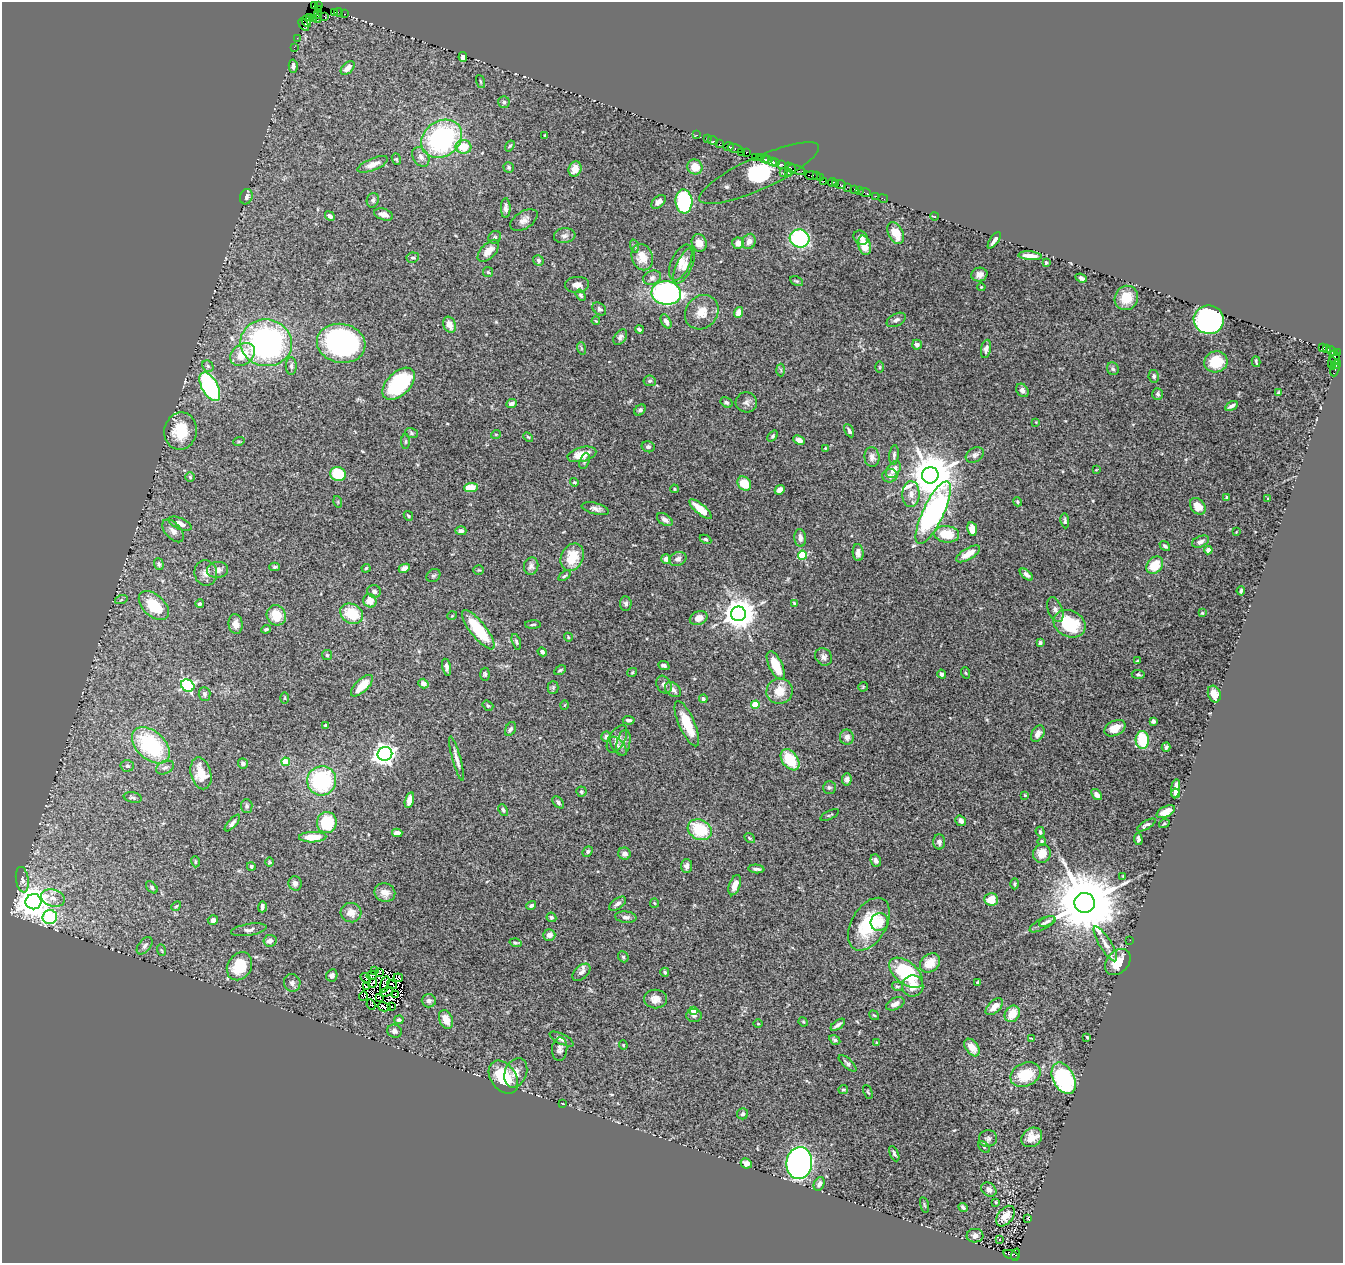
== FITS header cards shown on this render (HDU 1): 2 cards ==
NAXIS1  =                 1341
NAXIS2  =                 1261

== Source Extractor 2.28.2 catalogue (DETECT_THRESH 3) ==
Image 1341 x 1261 px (HDU 1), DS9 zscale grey, 1 PNG px = 1 image px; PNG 1345 x 1265 px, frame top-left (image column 1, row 1261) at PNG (2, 2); each listed source drawn as its Kron ellipse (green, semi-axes under 4 px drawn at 4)
Background 0.624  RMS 0.031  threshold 0.0919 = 3 sigma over >= 5 px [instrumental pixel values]
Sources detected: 442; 9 with non-positive FLUX_AUTO (blend fragments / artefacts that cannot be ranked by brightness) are neither listed nor drawn; the other 433 listed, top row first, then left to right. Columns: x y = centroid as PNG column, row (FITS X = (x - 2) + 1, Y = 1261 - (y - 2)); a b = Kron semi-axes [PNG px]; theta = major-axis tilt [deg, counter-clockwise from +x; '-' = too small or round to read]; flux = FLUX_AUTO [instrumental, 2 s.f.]
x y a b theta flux
318 5 3 2 - 18
314 6 3 2 - 3.7
318 10 3 3 - 68
335 12 3 2 - 93
338 12 4 2 - 140
345 14 3 2 - 83
317 15 3 2 - 140
324 16 2 2 - 11
309 18 3 2 - 48
313 18 3 2 - 14
317 19 4 2 - 17
306 21 6 3 -58 97
304 25 7 4 -54 170
297 38 2 2 - 28
294 47 2 2 - 32
463 57 5 4 - 6.6
293 66 6 4 88 7.1
348 68 8 5 45 17
480 81 7 3 -71 2.1
504 102 6 5 - 4.4
545 135 3 3 - 2.1
696 135 3 2 - 100
442 139 22 17 35 330
707 139 2 2 - 100
713 141 5 3 - 220
719 144 4 3 - 270
510 146 6 4 58 2.5
463 147 8 7 - 45
729 147 5 3 - 140
735 148 8 3 -16 260
741 152 3 2 - 67
746 152 4 3 - 220
421 157 10 7 -57 11
756 157 2 2 - 14
760 158 3 3 - 120
396 159 6 4 -69 2.7
764 159 3 2 - 160
768 160 3 2 - 90
772 161 3 2 - 380
776 163 4 3 - 540
373 164 16 6 22 15
781 164 4 2 - 500
695 167 8 7 - 27
509 168 5 5 - 3.7
791 168 6 3 -43 120
575 169 8 6 64 16
796 170 9 3 -18 590
783 172 3 3 - 3
759 173 65 16 24 320
788 173 3 2 - 3.8
812 175 6 3 -2 290
816 176 3 2 - 150
821 178 3 2 - 150
824 181 2 2 - 86
832 182 4 2 - 150
836 183 3 3 - 150
840 185 5 3 - 300
847 187 2 2 - 35
855 189 3 3 - 320
859 191 2 2 - 28
865 192 6 2 -19 50
875 196 3 2 - 64
246 197 8 6 72 8
883 199 5 2 - 43
373 200 7 6 - 5.4
684 201 12 8 -86 180
658 202 8 5 42 8.7
506 208 10 5 -90 7.4
384 214 10 5 -18 13
330 216 5 4 - 6.6
934 216 4 2 - 1.8
524 220 15 8 33 13
896 233 11 7 -63 31
565 236 11 7 7 8.4
495 237 7 6 - 4.9
800 238 10 9 - 230
861 238 8 6 -38 9.1
994 240 9 3 55 8.5
749 241 8 6 67 11
699 243 9 7 -67 18
738 243 5 5 - 11
864 245 10 6 -76 32
634 246 6 4 -72 3.3
488 251 14 7 47 18
1030 256 12 4 -4 18
642 257 13 10 -69 30
413 258 6 5 - 4
538 260 6 5 - 4
1046 262 3 3 - 5.6
681 263 19 9 66 20
684 266 19 8 65 18
488 272 5 5 - 2.7
979 274 8 7 - 12
652 278 9 7 19 6.8
1081 278 6 3 -22 5.8
797 281 7 4 -26 3.3
577 285 12 8 3 12
981 287 4 3 - 2
666 293 15 11 -7 490
580 295 6 4 -55 4.2
1126 298 12 11 - 42
599 309 8 5 -41 5.1
702 312 18 16 50 28
738 312 5 4 - 17
896 320 10 6 28 6.6
1209 320 15 14 - 510
596 321 4 3 - 1.6
666 321 8 4 -61 9
450 325 8 6 -65 19
639 330 4 3 - 4.3
620 337 8 5 54 6.4
266 343 26 23 -8 550
341 343 24 19 -11 480
917 345 5 5 - 7.9
1323 347 4 2 - 260
581 348 6 4 -72 2.4
1326 348 3 3 - 110
986 349 9 5 79 8.1
1332 351 5 3 - 80
1337 353 3 2 - 120
243 354 13 10 37 42
1335 357 7 5 -81 60
1216 362 12 10 19 48
1256 362 5 2 - 2.9
1332 363 6 2 86 99
1336 364 5 3 - 180
208 366 6 5 - 4.2
291 366 9 5 -89 5.2
880 367 6 4 -90 2.1
1113 369 6 5 - 4.6
781 370 6 4 -88 3.2
1335 370 7 4 70 72
1154 376 6 5 - 4.4
650 381 6 5 - 4.3
399 384 19 11 44 170
210 387 15 8 -61 260
1022 390 7 5 -52 7.5
1278 393 4 4 - 3
1158 394 6 5 - 4.5
726 402 6 4 -31 3.6
746 402 10 10 - 8.8
511 404 6 4 23 6.8
1231 406 7 3 29 6.5
640 410 6 5 - 4.6
1036 422 3 3 - 1.4
180 431 18 16 79 59
849 431 7 4 -62 5.8
411 433 6 5 - 3.3
496 434 5 3 - 1.7
773 436 6 4 52 3.1
528 437 5 3 - 2.1
799 440 6 4 -26 8.3
239 441 6 3 18 2.2
405 441 8 4 90 3.2
648 447 6 5 - 5.7
825 448 3 3 - 1.5
582 454 15 7 14 35
894 455 10 4 84 5.4
975 455 10 7 30 7.8
872 457 10 7 -85 9.9
584 461 8 5 71 4
893 470 9 6 56 14
1096 470 3 2 - 1.5
338 474 8 7 - 85
930 475 8 8 - 8600
890 476 7 6 - 9.9
190 477 5 5 - 3.1
574 482 4 4 - 3.2
744 484 7 6 - 48
471 487 7 4 6 48
674 489 4 3 - 2.2
780 490 5 4 - 15
911 494 13 8 88 16
1226 497 4 3 - 2.1
1268 499 4 2 - 1.5
338 502 6 3 -73 2.4
1017 502 5 4 - 2.8
1198 506 9 6 -50 25
595 509 14 5 -14 9
700 509 14 5 -40 37
933 513 34 10 64 520
408 516 5 3 - 3
665 520 9 5 -33 9.9
1065 521 7 3 -83 3.8
180 524 12 5 -24 19
972 529 7 4 -82 28
173 531 14 7 -48 14
461 531 5 4 - 7.2
1236 532 3 2 - 1.3
947 534 12 8 -8 52
800 538 9 6 -84 9
705 539 6 4 -27 3.6
1200 542 9 5 24 8
1165 546 6 4 -40 4.4
1208 550 4 4 - 13
858 553 8 5 -86 9.7
968 554 13 5 30 24
802 555 4 4 - 88
572 557 14 11 64 50
666 559 5 4 - 14
678 559 9 7 22 8.2
159 564 6 4 -73 4.3
1155 565 9 7 50 42
531 566 9 7 75 8.3
275 567 5 4 - 3.6
366 568 4 3 - 2.3
404 568 6 4 26 11
217 570 11 8 7 12
479 570 5 4 - 2.5
206 573 13 11 -82 16
1026 574 8 4 -40 7.8
433 576 7 6 - 4.3
565 576 7 3 35 3.2
374 591 7 6 - 6.5
1241 591 4 3 - 3
121 600 6 4 18 3
370 601 7 6 - 21
795 603 4 3 - 3.8
200 604 4 3 - 4.8
626 604 7 5 -86 6
154 606 18 11 -43 72
1055 610 13 7 -68 11
1202 613 3 3 - 2.2
352 614 12 9 -30 62
738 614 7 7 - 3900
276 615 10 9 - 41
452 616 5 3 - 1.7
699 618 9 6 22 16
236 624 10 7 -85 15
1069 624 17 13 -26 97
533 625 8 3 1 2.6
266 629 5 4 - 3.3
478 630 24 8 -51 96
568 637 4 3 - 1.9
516 642 8 4 -73 4.3
1040 643 3 3 - 3.5
542 652 5 3 - 6.2
327 655 5 5 - 2.7
824 657 9 8 - 9
1138 661 4 3 - 4
776 665 15 6 -64 61
664 666 6 3 -25 4.2
447 667 8 4 -76 8.3
560 670 6 3 30 2.9
632 672 5 3 - 2
966 673 6 3 -70 1.8
485 674 6 4 -87 3.6
942 674 4 4 - 5.5
1138 674 6 4 -7 3.3
423 683 5 4 - 11
664 685 9 7 -59 8.3
188 686 7 5 -33 300
362 686 14 6 44 35
553 687 6 5 - 3.6
863 687 5 5 - 2.2
673 690 9 6 -39 8.6
780 691 13 13 - 35
204 694 7 6 - 5.4
1214 694 9 6 -69 15
285 698 5 3 - 2.4
703 699 4 4 - 4.5
564 705 5 3 - 1.6
755 705 4 4 - 57
488 706 6 4 -37 3.4
629 720 6 4 -5 6.1
1153 721 4 3 - 10
687 724 24 8 -66 58
325 725 3 3 - 2.1
1115 728 11 7 26 25
510 729 7 5 64 5
1038 734 9 6 59 10
606 737 5 5 - 8.5
847 737 7 7 - 11
617 739 15 8 60 12
1142 740 9 6 -87 97
623 743 13 6 77 9.2
151 745 22 14 -42 190
618 746 11 6 -49 6.3
1166 747 5 3 - 3.6
385 754 7 6 - 1300
457 759 23 4 -74 12
790 760 12 7 -53 73
286 762 4 4 - 69
243 764 5 5 - 6.3
127 766 7 6 - 5.7
165 767 9 6 25 7.8
201 773 16 10 -75 39
847 779 6 5 - 5.8
322 781 15 14 - 200
829 788 6 6 - 4.2
1176 789 9 4 82 15
581 792 5 5 - 3.4
1175 793 5 4 - 6.5
1025 795 4 3 - 2.2
1097 795 6 4 -52 11
133 797 9 5 -11 4.6
409 800 8 4 75 15
558 802 7 4 -47 4.6
247 806 7 6 - 4.9
503 810 6 4 -62 4.1
1166 812 10 5 26 20
830 815 10 3 25 2.4
961 821 6 4 -37 11
232 823 10 4 48 6.8
327 823 10 10 - 74
1164 824 5 3 - 1.9
1146 825 10 4 30 5.3
700 830 12 10 -27 94
1040 832 5 4 - 5.2
397 833 5 4 - 14
313 837 13 5 2 42
750 838 6 3 -37 2.2
1138 839 6 3 -84 6.1
1042 841 4 4 - 3.7
939 842 7 6 - 7.1
588 851 5 4 - 4.8
1042 853 9 9 - 27
624 854 6 6 - 10
876 860 6 5 - 6.8
195 862 5 3 - 2.3
270 862 5 3 - 2
687 866 7 5 89 8.4
251 867 4 4 - 3.9
756 869 8 3 -5 5.6
1123 876 3 3 - 1.3
22 880 13 6 -81 10
295 883 7 6 - 8.9
1015 884 5 3 - 2.7
735 885 10 5 69 18
152 887 7 4 -47 3.7
385 893 10 9 - 19
53 898 12 8 -16 16
991 899 7 6 - 36
34 902 8 7 - 3500
654 903 5 4 - 2.1
1085 903 10 10 - 24000
618 904 10 5 35 7.5
176 906 5 4 - 2.4
531 906 5 4 - 4.9
262 907 5 3 - 5.6
351 913 10 9 - 18
50 917 7 7 - 260
551 917 5 4 - 3.7
626 917 11 5 -6 6.9
213 920 5 5 - 7.1
1047 921 9 4 21 5
879 922 9 8 - 25
869 924 29 17 59 110
1042 924 14 5 29 8.3
249 930 18 6 9 8.9
549 935 6 5 - 11
1130 940 2 2 - 1.1
270 941 6 5 - 10
515 943 6 4 -16 3.2
1105 944 20 6 -58 14
145 946 10 6 50 6.7
161 950 6 3 -70 2.7
623 957 6 5 - 3.4
1118 962 15 10 46 44
930 963 11 8 39 32
239 966 15 12 58 71
375 970 3 2 - 4.4
379 972 2 2 - 2.3
581 972 11 6 43 9.2
665 972 4 4 - 4.1
906 973 20 11 -39 170
332 975 6 5 - 6
372 975 5 2 - 0.45
366 978 5 2 - 4.4
398 978 5 3 - 0.54
977 982 3 2 - 1.7
292 983 9 8 - 7.6
372 983 4 2 - 3.8
392 984 5 2 - 2.8
385 985 8 3 73 4
897 986 5 4 - 3.3
913 986 10 10 - 22
366 987 3 2 - 1.7
386 992 7 2 28 1.1
395 995 4 2 - 0.074
363 996 5 2 - 1.9
380 997 3 2 - 1.1
655 999 11 9 -1 17
429 1001 7 6 - 7.3
895 1004 10 5 25 11
371 1005 5 2 - 0.31
384 1007 6 4 -14 0.84
391 1007 3 2 - 2.6
994 1007 10 6 43 19
693 1010 4 4 - 34
1012 1014 8 7 - 37
694 1015 8 6 -4 5.5
874 1015 5 3 - 1.8
446 1019 10 6 -66 23
399 1020 5 4 - 4.8
803 1022 5 4 - 2.1
758 1024 4 3 - 1.8
838 1025 8 3 36 6.9
394 1031 7 6 - 6.6
1087 1037 4 3 - 2.2
1031 1038 3 2 - 1.4
562 1039 13 5 -26 8.3
835 1040 6 4 -30 3.9
877 1043 4 3 - 2.8
623 1045 4 4 - 2.3
972 1047 10 6 -54 17
560 1049 12 7 86 8.4
847 1063 11 5 -43 5.5
516 1073 15 11 68 20
1025 1075 16 11 23 70
503 1077 18 12 -55 85
1064 1078 17 10 -63 220
843 1090 4 4 - 3.3
868 1092 7 3 -65 2.2
563 1104 3 2 - 1.2
742 1114 6 5 - 4.2
1032 1137 11 9 36 23
988 1138 9 8 - 6.2
984 1147 7 4 -46 3.6
894 1154 8 4 -66 4.5
746 1163 6 5 - 8.6
799 1163 16 13 83 730
819 1184 7 5 64 7.7
989 1190 8 6 -35 9
996 1202 3 3 - 2
924 1205 8 3 -76 2.6
963 1207 5 3 - 4.8
1005 1216 11 7 53 25
1028 1218 3 3 - 1.9
975 1236 8 7 - 8.8
999 1239 3 3 - 6.1
1011 1255 8 3 -17 740
1015 1255 6 4 71 270
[9 non-positive-flux detections neither listed nor drawn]